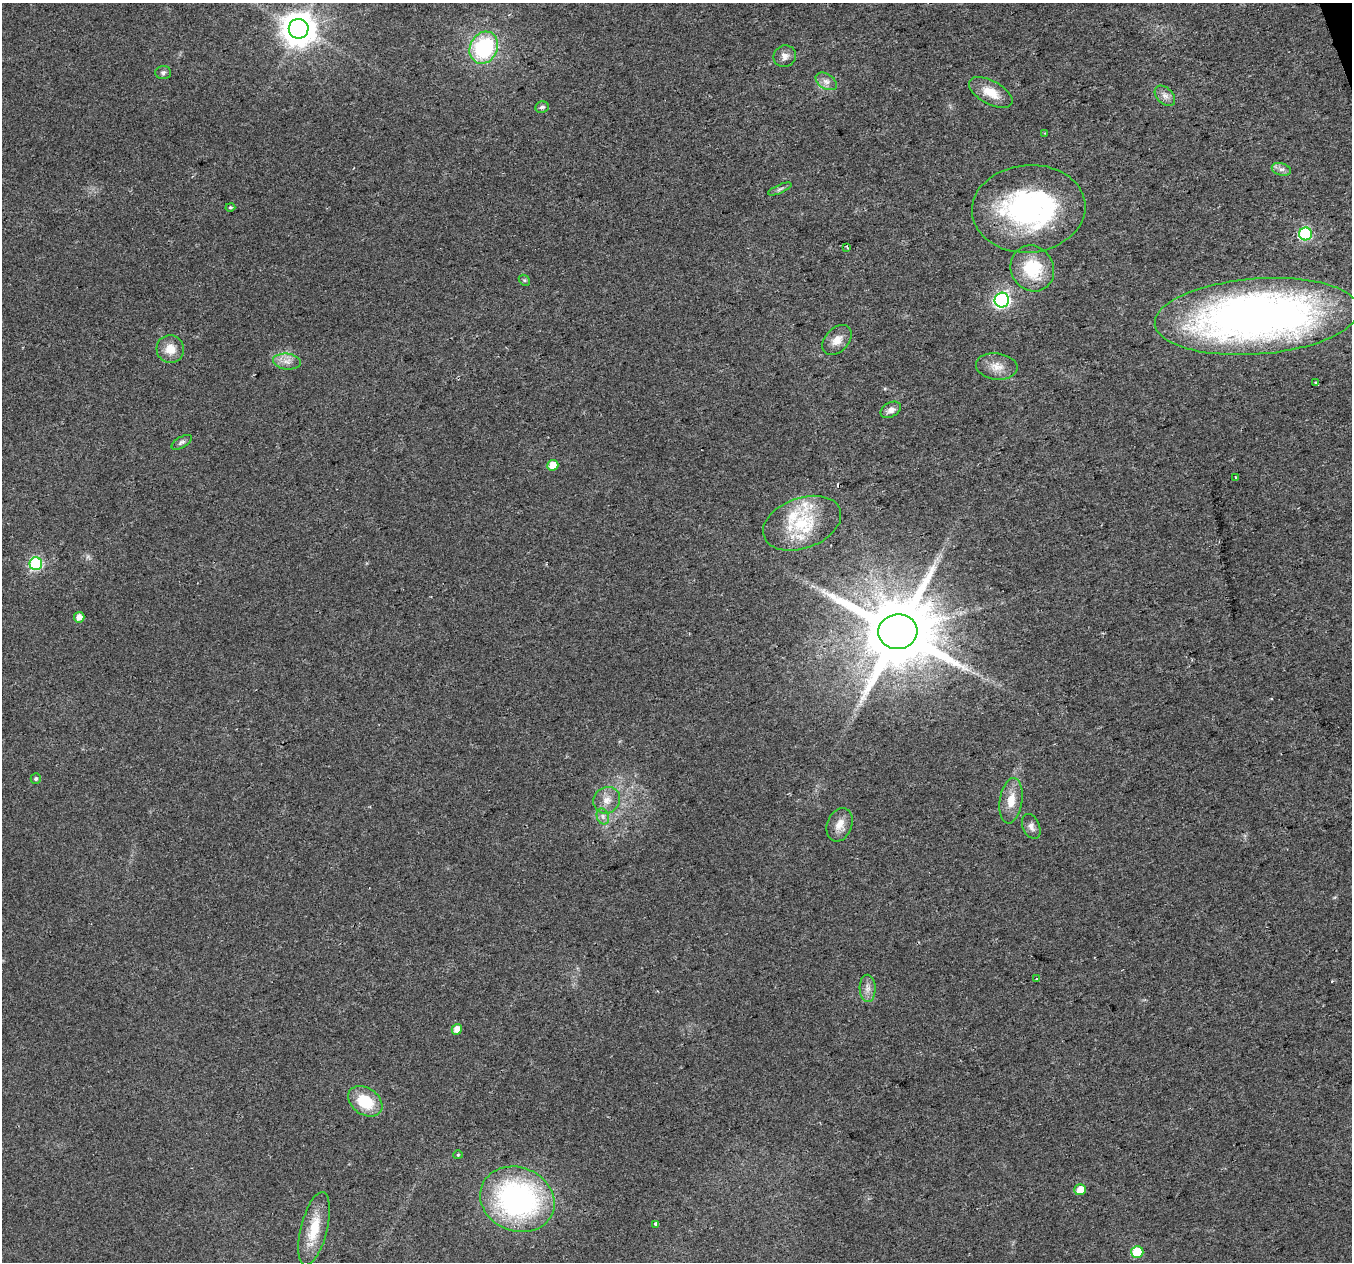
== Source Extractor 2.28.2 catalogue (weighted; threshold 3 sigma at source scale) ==
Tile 10 of 4 x 4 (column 2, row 3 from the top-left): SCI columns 1351-2700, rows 1380-2639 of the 5401 x 5226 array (HDU 1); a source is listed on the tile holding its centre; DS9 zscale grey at full resolution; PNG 1354 x 1264 px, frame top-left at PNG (2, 3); each listed source drawn as its Kron ellipse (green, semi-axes under 4 px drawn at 4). Shown black and unused: <1% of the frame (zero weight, under 2 of 3 exposures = <1% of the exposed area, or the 3 px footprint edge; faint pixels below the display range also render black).
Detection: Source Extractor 2.28.2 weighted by HDU 2 'WHT'; one run over the whole footprint, this tile lists its part. Background 0.041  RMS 0.0055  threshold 0.0249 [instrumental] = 3 sigma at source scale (4.5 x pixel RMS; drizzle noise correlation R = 1.50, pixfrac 1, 0.0396/0.0396 arcsec/px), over >= 5 px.
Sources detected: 55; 3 cosmic-ray / hot-pixel residue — neither listed nor drawn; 4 inside a brighter listed object's ellipse — not listed separately; the other 48 listed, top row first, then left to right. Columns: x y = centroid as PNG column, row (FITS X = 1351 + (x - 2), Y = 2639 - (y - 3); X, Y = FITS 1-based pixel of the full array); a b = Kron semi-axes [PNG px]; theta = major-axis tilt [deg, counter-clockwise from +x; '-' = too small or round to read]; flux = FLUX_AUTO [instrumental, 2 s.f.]
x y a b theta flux
299 29 10 10 - 1000
484 48 16 13 64 52
785 56 11 10 - 3.3
163 73 8 6 2 1.4
826 81 12 7 -31 3.1
991 93 24 11 -29 9.6
1165 96 12 8 -44 3.2
542 107 7 5 11 1.6
1045 133 3 3 - 0.47
1281 169 10 6 -16 2.2
780 189 12 3 24 1.5
230 207 5 4 - 0.76
1029 209 57 44 5 110
1306 234 6 6 - 69
847 247 3 2 - 0.65
1032 268 23 21 -61 27
524 280 6 4 -44 0.91
1002 300 7 7 - 130
1257 316 102 38 4 400
837 340 17 11 47 5.8
170 349 14 13 - 8.2
287 361 14 8 -6 4.2
997 366 21 13 -7 7
1316 383 4 3 - 1.2
891 410 11 7 28 3
182 442 11 5 31 1.6
553 465 5 5 - 7.2
1236 478 3 3 - 1.4
802 523 40 25 20 33
36 564 6 6 - 73
79 617 5 5 - 3.8
898 632 19 17 7 7000
36 779 5 5 - 1.1
607 800 14 12 41 5.9
1011 801 23 11 81 8.6
603 816 8 6 -70 2
840 825 17 12 69 6.1
1031 826 13 8 -66 2.9
1037 979 4 3 - 2.4
868 988 13 8 -88 3.7
457 1029 5 5 - 4.8
365 1101 19 13 -34 20
458 1155 4 4 - 0.59
1080 1190 6 5 - 7.8
517 1199 38 32 -23 140
656 1224 4 3 - 5.9
314 1229 38 13 76 16
1137 1252 6 6 - 18